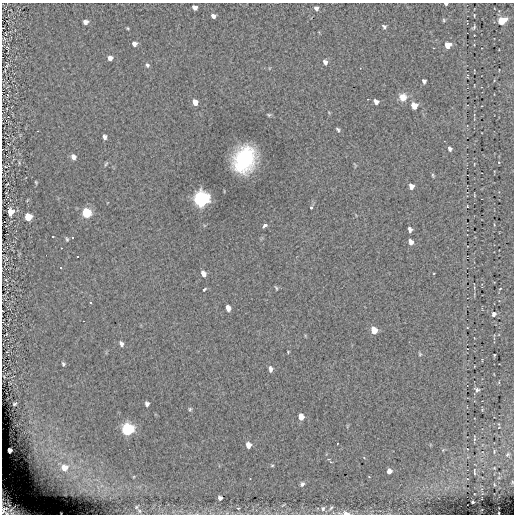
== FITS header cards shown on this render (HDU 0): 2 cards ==
NAXIS1  =                  512
NAXIS2  =                  512

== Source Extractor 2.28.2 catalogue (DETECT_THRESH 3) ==
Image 512 x 512 px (HDU 0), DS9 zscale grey, 1 PNG px = 1 image px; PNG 516 x 516 px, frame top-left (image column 1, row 512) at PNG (2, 3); no overlay
Background 0.122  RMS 4.4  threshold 13.1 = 3 sigma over >= 5 px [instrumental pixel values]
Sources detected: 101; all 101 listed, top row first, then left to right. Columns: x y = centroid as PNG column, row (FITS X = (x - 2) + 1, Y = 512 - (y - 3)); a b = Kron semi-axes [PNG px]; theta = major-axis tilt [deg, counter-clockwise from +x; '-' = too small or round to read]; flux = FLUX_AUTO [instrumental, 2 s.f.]
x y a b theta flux
446 4 3 3 - 480
195 7 5 4 - 1600
316 8 5 4 - 940
474 15 4 3 - 210
213 16 4 4 - 1200
444 20 5 4 - 340
502 20 7 5 24 12000
85 22 5 4 - 1500
384 26 4 3 - 540
474 27 5 3 - 390
128 28 4 3 - 260
134 44 5 5 - 1300
448 45 6 5 - 4000
110 58 4 4 - 1300
325 62 6 5 - 1100
7 65 6 3 38 280
147 65 6 4 -60 570
467 75 4 3 - 270
424 81 5 4 - 690
403 97 9 9 - 2800
195 102 5 4 - 2600
376 102 5 4 - 1400
414 106 6 5 - 4300
269 115 5 4 - 350
338 130 5 3 - 480
105 137 5 4 - 860
450 149 5 4 - 670
73 157 6 5 - 1200
244 160 19 14 69 32000
106 164 8 3 56 390
474 164 3 2 - 170
433 175 6 3 -71 340
36 182 3 2 - 280
7 184 3 2 - 220
411 186 6 4 -74 1600
474 195 5 3 - 210
201 199 7 6 - 120000
467 206 3 3 - 230
311 207 3 3 - 790
10 212 6 5 - 4800
86 213 6 6 - 19000
28 217 6 5 - 6900
494 224 4 3 - 230
265 225 4 3 - 960
410 230 5 4 - 780
53 236 3 3 - 13000
73 238 3 3 - 13000
67 239 5 3 - 360
411 242 5 4 - 1600
61 248 3 2 - 370
46 255 2 2 - 13000
78 257 3 3 - 13000
61 267 3 3 - 13000
203 274 6 4 -67 1600
474 287 4 2 - 230
276 288 5 3 - 330
500 288 3 3 - 590
204 289 4 2 - 440
90 302 3 2 - 300
228 308 6 4 -73 1500
494 314 6 6 - 870
83 321 2 2 - 250
374 330 6 5 - 5400
7 334 3 2 - 180
121 344 6 5 - 830
288 352 2 2 - 210
420 354 5 4 - 350
494 355 3 2 - 270
63 364 4 4 - 430
271 369 6 4 -87 960
499 382 6 3 73 270
477 390 6 5 - 720
14 404 4 3 - 340
147 404 4 4 - 820
190 409 5 4 - 370
301 417 5 4 - 3100
127 429 6 6 - 49000
474 439 6 4 89 400
248 445 5 5 - 2100
467 449 2 2 - 140
10 450 4 4 - 1400
443 450 4 4 - 290
494 451 6 3 82 320
508 454 6 5 - 560
364 458 4 2 - 200
328 459 3 3 - 430
330 462 3 2 - 500
272 465 5 3 - 310
64 467 18 14 -32 7800
389 471 5 4 - 1800
474 472 7 2 -90 320
302 484 6 5 - 840
220 498 4 4 - 950
473 502 3 2 - 260
283 505 8 2 29 300
136 507 4 4 - 290
9 508 22 14 -41 8100
238 508 4 4 - 340
331 508 10 5 50 690
323 509 7 7 - 960
346 513 9 5 -9 1800
At the frame edge (FLAGS 8, measured only in part): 3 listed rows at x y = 446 4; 9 508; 346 513